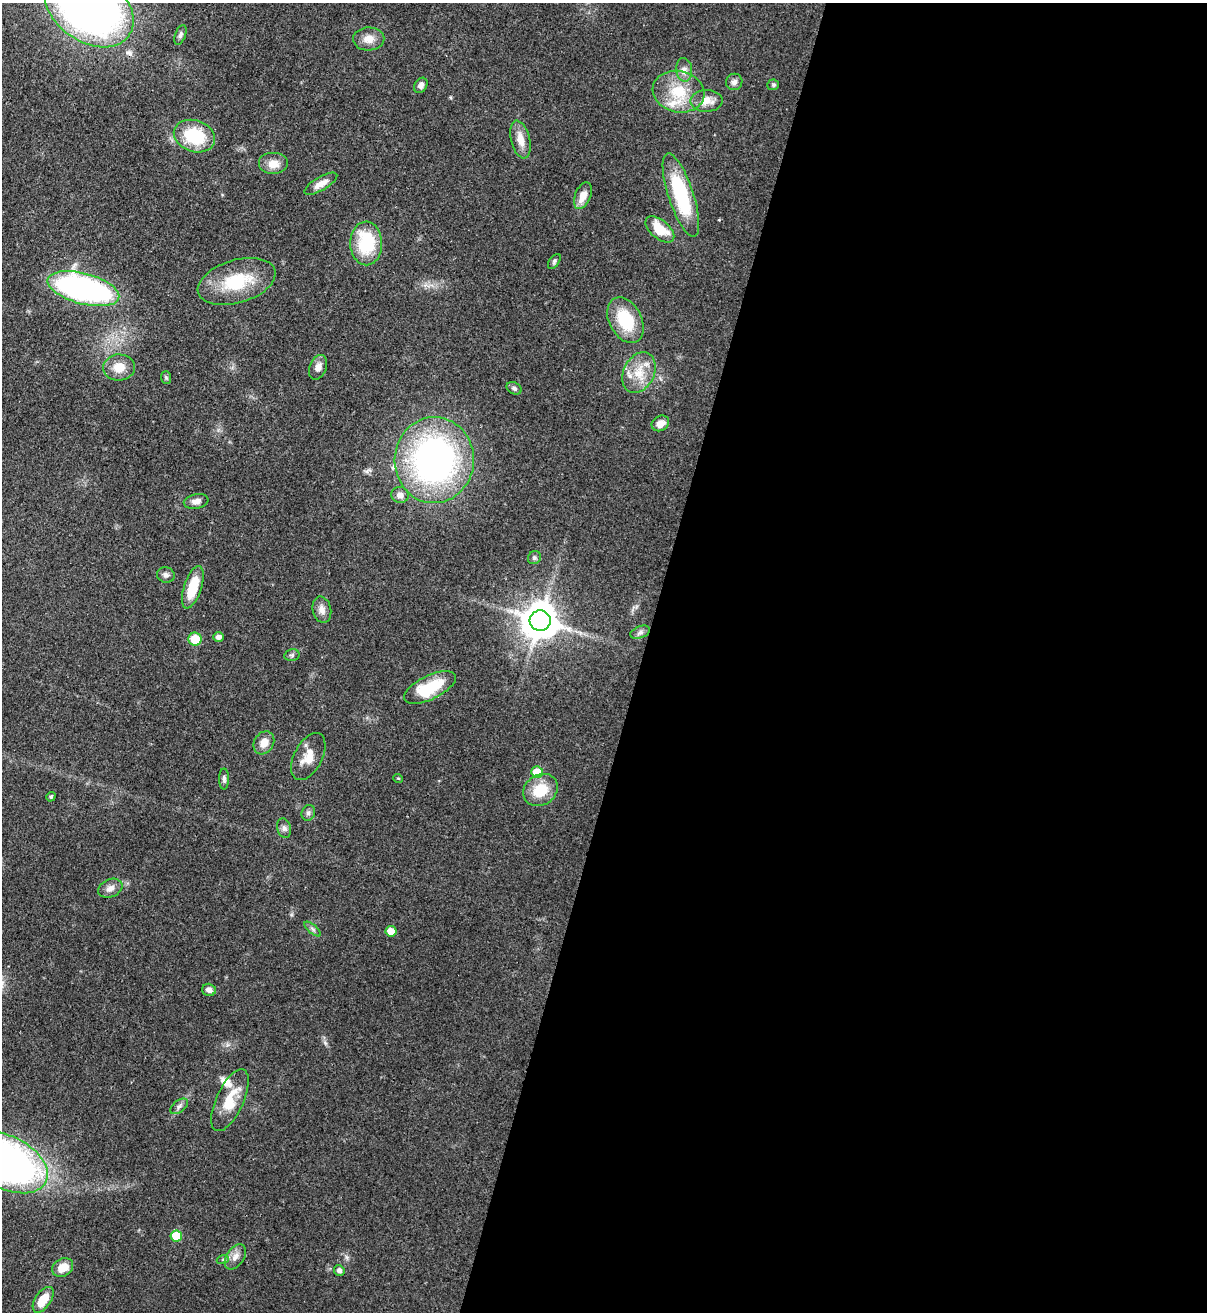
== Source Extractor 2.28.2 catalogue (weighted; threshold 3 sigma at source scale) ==
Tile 12 of 4 x 4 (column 4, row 3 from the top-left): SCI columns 3958-5162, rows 1346-2655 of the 5380 x 5306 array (HDU 1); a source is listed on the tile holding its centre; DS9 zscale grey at full resolution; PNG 1209 x 1314 px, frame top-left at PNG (2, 3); each listed source drawn as its Kron ellipse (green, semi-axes under 4 px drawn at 4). Shown black and unused: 47% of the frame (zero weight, under 3 of 4 exposures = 7% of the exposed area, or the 3 px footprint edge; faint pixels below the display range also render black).
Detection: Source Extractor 2.28.2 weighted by HDU 2 'WHT'; one run over the whole footprint, this tile lists its part. Background 0.0854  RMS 0.004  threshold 0.0178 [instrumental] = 3 sigma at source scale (4.5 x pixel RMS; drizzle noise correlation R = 1.50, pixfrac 1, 0.05/0.05 arcsec/px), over >= 5 px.
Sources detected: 65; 3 inside a brighter listed object's ellipse — not listed separately; the other 62 listed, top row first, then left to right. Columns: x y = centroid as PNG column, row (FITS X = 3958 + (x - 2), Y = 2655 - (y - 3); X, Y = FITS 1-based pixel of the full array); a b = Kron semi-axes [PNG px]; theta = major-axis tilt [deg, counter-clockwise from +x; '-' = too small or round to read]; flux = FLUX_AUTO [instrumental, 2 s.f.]
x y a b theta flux
89 7 49 34 -36 270
180 35 10 5 70 1
369 39 15 11 2 4
684 70 12 8 -85 2.2
734 82 8 8 - 1.7
421 85 8 6 59 1.7
773 85 6 5 - 0.67
678 92 26 20 -12 15
706 101 16 11 1 4.9
194 136 21 15 -19 21
520 139 19 9 -76 4.6
273 164 15 11 0 4.3
321 184 18 6 30 3.5
681 195 44 12 -72 30
583 196 14 7 69 4.1
660 229 17 9 -40 9.8
366 243 22 16 -89 21
554 261 8 5 54 0.8
237 281 40 21 17 20
83 289 37 15 -15 110
625 320 24 16 -62 18
119 367 16 13 3 5.9
318 367 13 8 68 2.6
639 372 21 15 63 8.6
166 377 6 5 - 0.56
514 388 8 5 -28 1
660 423 9 7 30 3.1
434 460 43 39 87 140
400 495 8 8 - 2.3
196 501 12 7 11 2.5
534 558 7 6 - 0.93
166 575 9 7 -15 1.4
193 587 22 8 72 12
322 610 13 9 -77 2.7
540 621 10 10 - 1100
640 632 10 6 21 1.3
219 637 5 5 - 1.6
195 639 6 6 - 8.8
292 655 7 5 12 0.83
430 687 28 12 26 17
264 743 12 9 60 3.9
308 757 25 14 63 6.5
537 772 6 5 - 12
398 778 5 3 - 0.32
224 779 10 5 -89 1.1
540 790 18 15 34 11
51 797 5 4 - 0.62
308 813 8 6 65 1.2
284 828 10 7 -74 1.4
110 888 13 9 23 2.3
313 929 10 3 -40 0.81
391 931 5 5 - 4.9
209 990 7 6 - 1.8
230 1100 33 13 65 11
179 1106 10 6 37 1.3
6 1162 44 26 -26 260
176 1236 6 5 - 11
235 1257 14 8 56 2.9
223 1259 6 4 20 0.54
63 1267 11 8 30 6
339 1271 5 5 - 1.3
43 1300 14 8 56 7.6
Isophote crosses this tile's border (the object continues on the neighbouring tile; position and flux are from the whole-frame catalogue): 2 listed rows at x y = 89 7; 6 1162